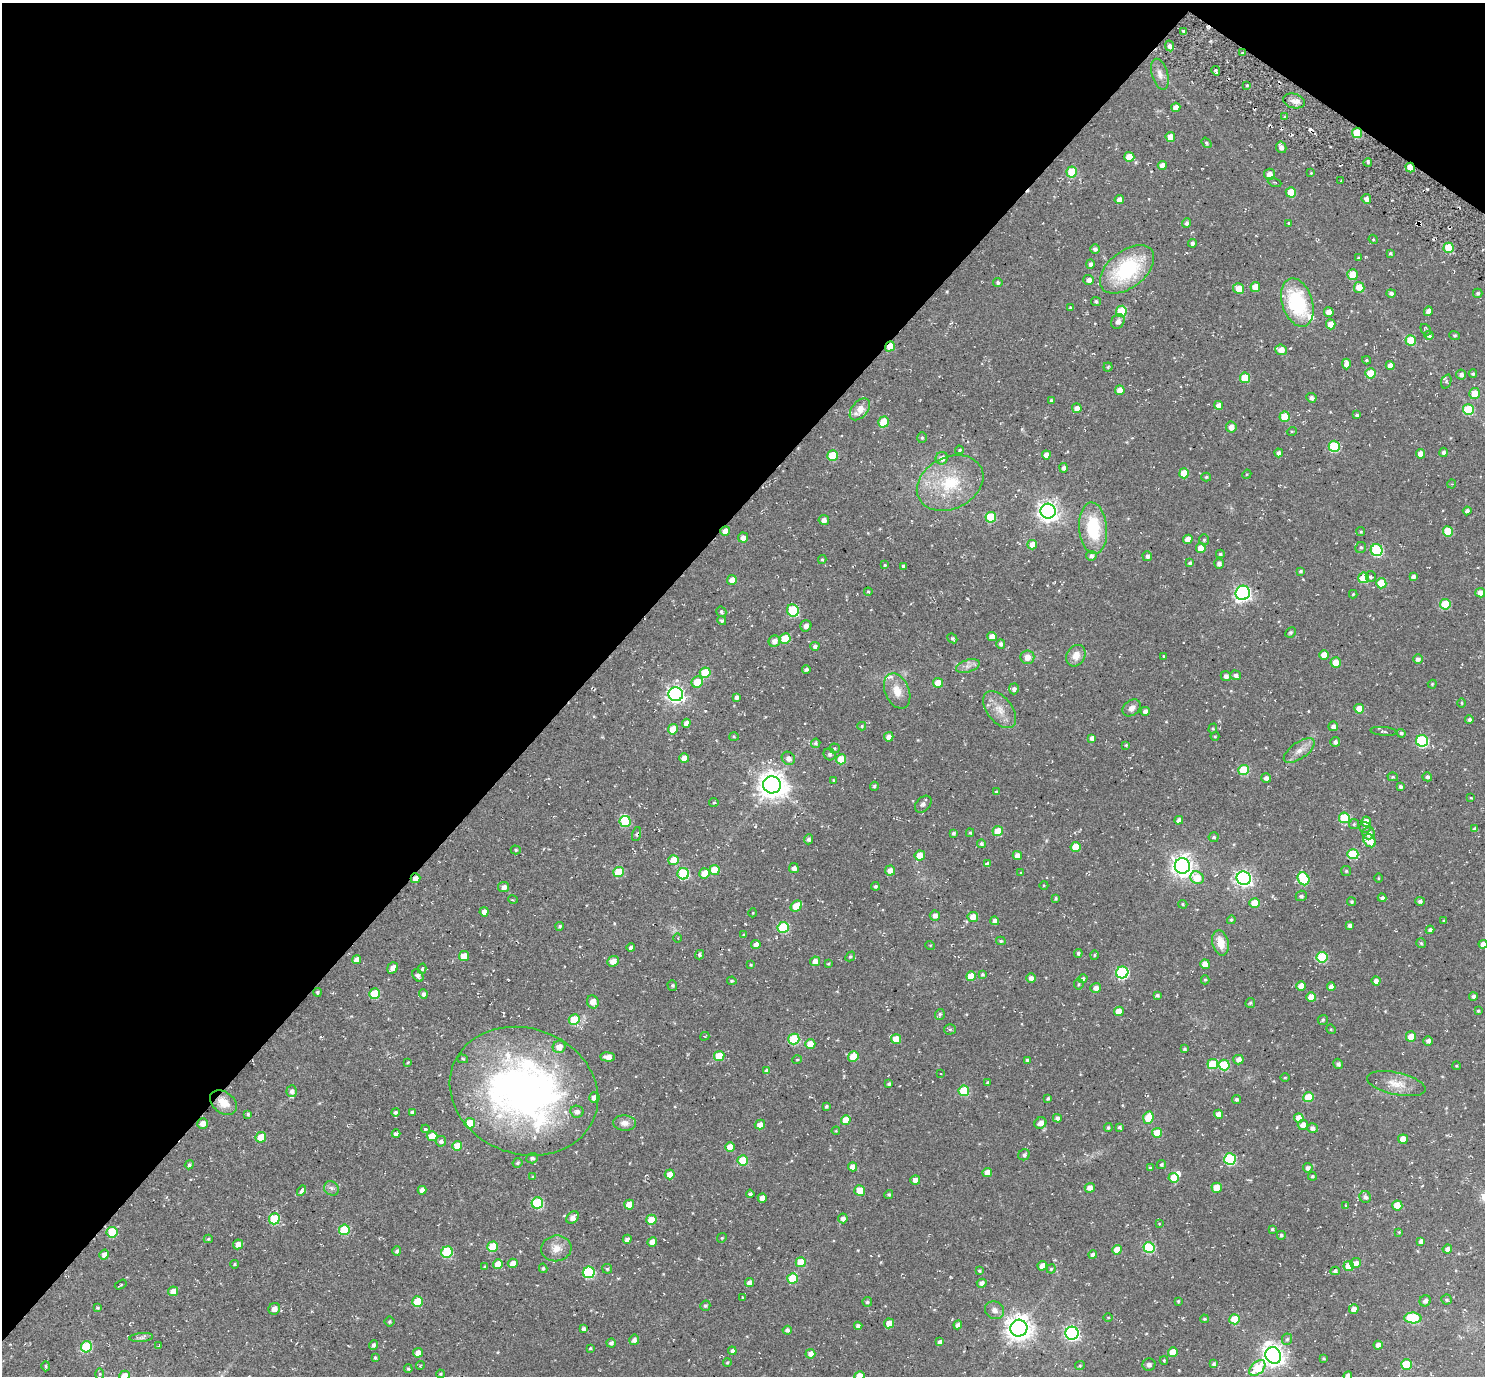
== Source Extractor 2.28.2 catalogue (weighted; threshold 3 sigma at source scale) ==
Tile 2 of 4 x 4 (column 2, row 1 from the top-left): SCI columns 1523-3005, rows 4317-5690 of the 5972 x 5985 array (HDU 1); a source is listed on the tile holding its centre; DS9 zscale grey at full resolution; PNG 1487 x 1378 px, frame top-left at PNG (2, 3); each listed source drawn as its Kron ellipse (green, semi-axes under 4 px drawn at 4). Shown black and unused: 41% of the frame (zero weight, under 2 of 3 exposures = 3% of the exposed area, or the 3 px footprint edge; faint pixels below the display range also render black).
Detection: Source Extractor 2.28.2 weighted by HDU 2 'WHT'; one run over the whole footprint, this tile lists its part. Background 0.0561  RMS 0.013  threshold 0.057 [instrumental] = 3 sigma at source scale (4.5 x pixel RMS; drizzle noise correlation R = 1.50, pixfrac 1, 0.05/0.05 arcsec/px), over >= 5 px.
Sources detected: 534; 2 inside a brighter object's white glare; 6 cosmic-ray / hot-pixel residue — neither listed nor drawn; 4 inside a brighter listed object's ellipse — not listed separately; of the other 522, all 500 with FLUX_AUTO >= 1.05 (the completeness limit of this list) listed and drawn (22 fainter detections not listed), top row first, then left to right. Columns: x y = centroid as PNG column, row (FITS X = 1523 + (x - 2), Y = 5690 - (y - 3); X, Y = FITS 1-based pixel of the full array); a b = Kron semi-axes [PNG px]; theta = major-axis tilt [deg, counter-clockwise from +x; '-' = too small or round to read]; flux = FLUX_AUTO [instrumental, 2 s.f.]
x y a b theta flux
1183 31 4 2 - 1.6
1169 46 5 4 - 4
1242 53 4 2 - 1.1
1216 71 5 3 - 2.8
1160 74 16 8 -73 8.2
1247 85 3 3 - 1.6
1294 101 11 7 -15 7.2
1176 107 4 4 - 7.7
1285 117 4 3 - 2.5
1357 133 5 5 - 34
1170 137 5 4 - 14
1206 143 6 4 -53 1.8
1281 147 6 5 - 5.3
1129 157 5 5 - 16
1368 162 4 3 - 2.4
1162 165 4 4 - 9
1410 168 5 4 - 21
1072 172 5 5 - 42
1311 173 4 4 - 1.2
1269 174 5 5 - 7.8
1341 181 3 2 - 2
1275 182 7 2 -21 1.1
1291 192 5 5 - 25
1366 199 5 4 - 5.5
1119 200 4 4 - 6.1
1187 223 5 4 - 3.9
1289 223 3 3 - 1.7
1373 239 5 3 - 1.2
1192 243 4 4 - 3
1449 248 5 5 - 41
1095 249 4 4 - 3.4
1390 253 3 3 - 2
1358 258 4 3 - 1.5
1090 264 5 4 - 3.4
1127 269 31 18 38 110
1353 275 5 5 - 21
1089 280 5 5 - 5.8
998 283 5 4 - 2.7
1255 287 5 5 - 16
1359 287 5 5 - 17
1239 289 5 5 - 23
1391 293 5 4 - 3.3
1478 293 5 4 - 2.5
1096 301 5 4 - 2.6
1297 303 25 15 -73 89
1070 307 4 3 - 1.3
1121 311 6 5 - 48
1428 311 5 4 - 6.7
1329 312 5 4 - 12
1118 321 7 6 - 6
1331 324 5 4 - 15
1426 330 6 4 -51 2.2
1429 335 4 4 - 3.5
1454 336 5 4 - 1.9
1411 340 5 5 - 29
890 346 5 4 - 16
1281 350 6 5 - 12
1366 360 4 3 - 1.6
1346 364 5 4 - 7.7
1390 365 4 4 - 7.7
1108 367 4 4 - 1.6
1370 373 5 5 - 34
1461 374 5 5 - 4.6
1473 374 4 4 - 2.5
1245 378 5 5 - 34
1446 381 7 5 70 2.2
1120 390 5 5 - 12
1474 393 5 5 - 18
1311 398 5 4 - 3.7
1051 400 4 4 - 2.3
1219 405 5 4 - 7.7
1077 408 5 5 - 8.2
860 409 12 8 49 15
1468 410 5 5 - 56
1357 415 4 4 - 2.2
1285 417 5 5 - 35
884 422 5 5 - 31
1231 427 5 5 - 9
1292 431 5 3 - 1.2
922 438 5 4 - 1.8
1334 446 5 5 - 78
959 450 4 3 - 2.5
1443 452 4 4 - 2.8
1279 453 4 4 - 5.1
1420 454 5 4 - 7.9
833 455 5 5 - 37
1046 455 4 4 - 8.9
942 458 6 6 - 9.3
1064 468 5 4 - 3.7
1184 473 5 5 - 21
1247 474 5 4 - 1.1
1206 477 5 4 - 2
950 483 35 26 27 69
1452 484 4 4 - 1.2
1048 511 7 7 - 730
1467 511 4 4 - 3.8
991 517 5 5 - 52
824 520 5 5 - 5.9
1093 528 26 14 -85 64
725 531 5 4 - 8.5
1448 531 5 5 - 36
1361 532 4 4 - 1.8
743 537 5 5 - 7.9
1188 539 4 4 - 10
1204 540 5 4 - 1.8
1032 545 4 4 - 12
1361 547 5 5 - 2.4
1201 548 5 5 - 16
1377 550 6 6 - 100
1220 554 4 3 - 2.2
1091 556 5 5 - 3.7
1147 556 5 4 - 4.2
822 559 4 4 - 1.5
1190 563 4 3 - 2.5
1219 564 5 4 - 5
885 565 4 3 - 1.6
903 566 3 3 - 2.1
1301 571 4 4 - 2.2
1371 576 5 5 - 3.2
1413 576 4 4 - 4.2
1364 578 5 5 - 50
732 580 5 5 - 8.8
1381 583 5 5 - 33
868 592 4 3 - 1.5
1243 593 7 7 - 350
1480 593 5 4 - 7.4
1353 594 4 4 - 1.5
1445 604 5 5 - 51
793 610 6 5 - 63
721 612 5 4 - 2.6
722 621 4 4 - 2.5
806 626 6 5 - 4.6
1290 632 5 4 - 2.3
992 637 5 4 - 11
952 638 5 4 - 2.3
785 639 5 5 - 32
774 641 6 5 - 7
1001 644 4 4 - 3.6
815 646 4 4 - 3.5
1324 655 5 4 - 16
1076 656 11 9 61 13
1164 656 3 2 - 1.3
1027 657 7 7 - 10
1418 659 5 4 - 4.2
1336 662 5 5 - 14
968 666 12 6 18 5.9
806 670 4 3 - 2.6
705 673 5 5 - 33
1236 675 5 5 - 4.9
1226 676 5 5 - 5
697 682 6 5 - 22
938 683 5 5 - 16
1432 684 4 4 - 1.2
1014 689 5 5 - 4.1
897 691 18 12 -67 17
676 694 7 7 - 430
737 697 4 4 - 4.4
1462 703 5 3 - 1.2
1132 708 10 7 38 7.2
1359 709 5 5 - 18
1000 710 21 12 -52 18
1145 711 4 4 - 5.4
1469 720 4 4 - 3.4
686 723 4 4 - 7
862 726 4 4 - 1.7
1333 726 5 4 - 4.5
673 729 5 5 - 23
1213 729 5 4 - 1.6
1384 731 13 4 -6 2.7
1401 733 4 4 - 2.6
734 736 5 3 - 1.2
1215 736 4 4 - 1.3
889 737 5 4 - 8
1092 738 4 4 - 5.1
1422 741 6 6 - 110
1335 742 5 5 - 3.7
816 743 5 4 - 2.3
1126 745 4 4 - 1.2
834 748 5 5 - 1.6
1299 750 18 8 35 11
830 754 6 5 - 2.7
684 758 5 4 - 11
788 758 7 6 - 6.5
841 759 5 5 - 30
1244 770 5 5 - 57
1393 777 5 4 - 1.7
1427 777 5 4 - 2.8
1266 778 5 4 - 5.1
834 780 3 3 - 1.3
772 785 9 8 - 1500
874 786 4 4 - 1.9
1400 787 4 3 - 2.9
996 792 4 4 - 2.4
1471 798 3 3 - 1.3
714 803 4 4 - 2
923 804 9 6 48 4.3
1344 818 5 5 - 58
1179 820 4 4 - 5.6
625 822 5 5 - 47
1366 822 5 4 - 13
1354 824 5 5 - 1.7
1365 828 6 5 - 2.5
1475 829 4 4 - 4
998 831 5 5 - 20
953 833 4 3 - 2.4
970 833 4 4 - 1.6
1369 833 6 6 - 7.5
636 834 7 4 72 2.5
1214 837 5 5 - 2.4
808 839 5 4 - 3.5
1370 841 7 5 -52 25
981 844 4 4 - 2.8
1076 847 5 5 - 24
516 850 5 4 - 1.8
1353 854 5 5 - 62
920 855 5 5 - 16
1017 856 5 4 - 7.8
673 860 5 5 - 22
987 864 4 4 - 4.6
1182 866 8 7 - 820
794 868 5 5 - 5.4
714 870 5 5 - 27
890 870 5 5 - 8.3
1346 871 5 5 - 1.7
618 872 5 5 - 37
704 873 5 5 - 18
1021 873 4 3 - 1.5
683 874 6 6 - 87
415 878 5 4 - 7.6
1197 878 7 6 - 28
1244 878 7 6 - 400
1378 878 5 3 - 1.1
1303 879 7 5 -58 70
1044 885 4 3 - 1.1
875 886 4 4 - 2.4
504 887 5 5 - 6.7
1301 896 5 5 - 3
1056 898 4 3 - 1.6
1382 898 4 4 - 3.8
513 900 5 3 - 1.1
1420 901 5 4 - 3.5
1352 902 4 4 - 2.2
1255 903 5 5 - 26
1183 904 5 4 - 1.6
796 906 6 5 - 25
484 912 4 4 - 6.4
753 913 4 4 - 1.1
935 916 5 5 - 5.9
973 917 5 5 - 13
1231 920 4 4 - 2
995 921 4 4 - 5
1444 921 4 3 - 1.4
1349 925 4 3 - 3.3
560 926 4 4 - 2.2
783 927 5 5 - 79
1430 930 4 4 - 4.1
744 935 4 4 - 1.7
678 938 5 3 - 1.1
1001 941 5 4 - 1.8
1220 943 13 8 -76 18
1421 943 5 5 - 1.9
756 944 5 4 - 7.2
1483 944 4 4 - 8.2
930 945 5 3 - 1.1
631 948 4 4 - 4.1
1078 953 4 4 - 2.8
700 955 5 4 - 2.9
1094 955 4 4 - 1.6
464 956 5 5 - 16
850 956 5 4 - 1.8
1322 957 5 5 - 68
357 959 4 4 - 7.6
613 961 6 5 - 11
815 961 5 5 - 9.3
828 964 4 3 - 1.5
1205 964 5 5 - 14
751 965 4 3 - 1.5
393 968 6 5 - 8.3
422 969 5 4 - 1.9
1122 973 6 6 - 140
982 974 4 4 - 2
418 976 7 5 -55 3.7
971 976 5 5 - 24
1031 978 5 4 - 5.6
1083 979 5 4 - 2.9
1205 980 4 4 - 1.7
732 981 5 4 - 1.9
1376 981 4 4 - 5.4
1079 984 5 5 - 1.6
672 986 5 5 - 2
1301 986 5 5 - 9.9
1331 987 4 4 - 5.9
1096 988 5 5 - 6.7
317 992 4 4 - 2.2
375 994 5 5 - 50
423 994 4 4 - 4
1157 995 4 4 - 2.2
1473 996 4 4 - 3.3
1311 997 5 5 - 20
593 1002 6 5 - 12
1250 1003 5 4 - 2
1119 1011 5 5 - 17
1478 1011 4 3 - 1.8
940 1014 5 5 - 2.4
574 1020 5 5 - 40
1323 1020 5 5 - 2.3
950 1029 6 5 - 2
1331 1029 5 4 - 1.5
705 1036 5 2 - 1.1
1411 1036 5 5 - 16
794 1039 5 5 - 67
896 1039 5 5 - 21
1428 1041 5 4 - 4.9
810 1044 5 5 - 14
559 1047 6 6 - 11
1185 1049 3 3 - 1.6
719 1056 5 5 - 38
608 1057 7 4 -5 8.1
853 1057 5 5 - 27
463 1059 5 4 - 1.7
797 1060 4 4 - 1.4
1027 1060 4 3 - 2.2
1238 1060 5 4 - 5.7
408 1062 3 3 - 1.3
1213 1064 5 5 - 38
1338 1064 5 4 - 2.7
1224 1065 5 5 - 56
1456 1066 4 3 - 1.4
767 1071 4 4 - 5
940 1074 3 2 - 1.3
1285 1078 5 3 - 1.4
988 1082 3 3 - 1.5
889 1084 4 3 - 2.3
1396 1084 30 11 -12 20
292 1091 6 5 - 4.6
524 1091 75 63 -20 610
964 1091 5 5 - 50
594 1097 5 5 - 8.8
1308 1097 5 5 - 31
1048 1099 3 3 - 2
1236 1099 4 4 - 1.9
223 1102 15 10 -39 17
826 1107 3 3 - 2.1
395 1112 4 4 - 2.6
412 1112 4 4 - 3.8
577 1112 7 6 - 5.4
248 1114 4 3 - 2.2
1219 1114 4 4 - 9
1057 1118 4 4 - 4.8
1148 1118 6 5 - 29
1299 1118 5 5 - 17
846 1120 5 5 - 19
203 1123 5 5 - 8.9
470 1123 5 5 - 30
624 1123 11 7 -2 7.8
1040 1123 6 5 - 9.2
760 1125 5 5 - 9.1
1303 1125 5 5 - 8.9
1108 1127 4 4 - 2.3
1119 1127 3 3 - 2
1312 1128 5 5 - 4.4
425 1129 4 3 - 2.6
836 1131 4 3 - 1.1
1157 1133 5 5 - 25
396 1134 4 3 - 3
432 1136 5 5 - 22
261 1137 5 5 - 21
1403 1139 5 4 - 14
441 1141 5 5 - 4.6
457 1146 5 4 - 18
730 1147 5 5 - 20
1024 1155 6 5 - 3.3
532 1158 6 5 - 3.1
1230 1159 6 6 - 110
743 1160 5 5 - 35
517 1163 5 5 - 2.4
1161 1164 5 4 - 2.3
189 1165 5 4 - 2.3
853 1167 4 4 - 9.9
1150 1168 4 4 - 1.9
1308 1168 5 4 - 4.4
987 1172 4 4 - 11
670 1174 5 5 - 14
1312 1176 4 4 - 2
533 1177 4 4 - 1.4
1174 1178 5 5 - 21
915 1180 5 4 - 8.9
331 1188 8 6 -42 4.2
1090 1188 5 4 - 7.9
1217 1188 5 5 - 22
422 1190 4 4 - 5.2
860 1190 5 5 - 26
301 1191 5 3 - 8.1
750 1194 4 3 - 2.9
889 1194 5 4 - 2
1365 1197 6 5 - 4.2
762 1198 4 4 - 8
537 1203 6 5 - 90
629 1205 5 5 - 17
1346 1205 4 3 - 1.2
1397 1205 5 5 - 25
573 1217 7 5 46 8.2
843 1218 5 4 - 5.5
274 1219 6 5 - 65
651 1220 5 5 - 26
1159 1224 3 3 - 1.2
1272 1229 3 3 - 1.6
344 1230 5 5 - 56
112 1232 5 5 - 43
1399 1232 4 3 - 1.2
1281 1235 4 4 - 2.2
722 1238 5 4 - 1.8
208 1239 4 4 - 1.7
627 1239 4 4 - 4.6
1421 1241 4 4 - 4.8
652 1242 5 4 - 12
238 1244 5 5 - 9.4
493 1247 5 5 - 39
1149 1247 5 5 - 90
556 1248 15 13 7 14
1447 1249 5 4 - 5.4
1117 1250 5 4 - 18
397 1251 5 4 - 3.1
447 1252 6 5 - 80
104 1255 5 4 - 6.5
1093 1255 4 4 - 4.4
801 1262 5 5 - 30
513 1263 5 4 - 9.5
1356 1263 5 5 - 7.6
234 1264 4 3 - 1.5
498 1264 5 4 - 18
1042 1266 5 4 - 9.6
1349 1266 5 5 - 19
485 1267 4 3 - 1.3
543 1268 5 4 - 1.9
607 1269 5 4 - 2
1051 1269 4 4 - 1.7
979 1271 4 4 - 1.8
1335 1271 4 4 - 2.8
589 1272 6 6 - 100
792 1278 5 5 - 46
749 1282 4 4 - 6.7
982 1283 5 4 - 4.6
121 1285 6 3 31 1.6
173 1291 5 4 - 12
742 1297 3 3 - 3.1
1447 1300 5 5 - 2.1
1178 1301 3 3 - 1.3
1425 1301 6 5 - 4.6
417 1302 5 5 - 33
867 1302 5 4 - 2.2
705 1306 5 5 - 2.5
98 1308 3 3 - 1.7
274 1309 6 5 - 8.2
1354 1309 5 5 - 8
994 1310 10 8 -27 6.6
1108 1317 5 3 - 1.1
1413 1318 9 5 -2 86
1204 1319 4 4 - 1.8
1235 1319 5 5 - 33
389 1322 5 5 - 2
889 1323 5 5 - 13
958 1325 4 4 - 4.8
858 1326 4 4 - 4.1
1019 1328 8 8 - 1300
583 1329 4 3 - 3
787 1330 4 4 - 3.6
1072 1333 6 6 - 270
141 1338 12 4 4 4
1287 1339 6 5 - 2.3
634 1340 5 5 - 5.6
940 1342 4 4 - 4.6
611 1343 5 4 - 3.5
373 1345 4 4 - 3.4
1378 1345 4 4 - 7.9
159 1346 4 2 - 1.7
86 1347 5 5 - 67
590 1348 3 3 - 1.6
732 1351 4 4 - 3.8
1173 1352 5 5 - 21
418 1353 5 4 - 7.9
810 1354 5 5 - 7.9
1273 1355 8 7 - 880
375 1358 4 3 - 1.9
1324 1359 3 3 - 1.4
1164 1360 4 3 - 1.4
727 1362 4 4 - 1.6
1214 1364 4 4 - 2.8
421 1365 4 3 - 1.2
1149 1365 6 6 - 3.3
1406 1365 5 5 - 44
46 1366 5 4 - 2
1080 1366 5 4 - 1.7
1257 1368 9 6 43 46
408 1369 4 4 - 1.9
100 1374 5 3 - 1.3
440 1374 4 3 - 1.7
124 1376 5 5 - 15
859 1376 5 5 - 18
1348 1376 4 4 - 6.9
Overlapping masked pixels (flux is a lower limit): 6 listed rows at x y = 1357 133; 1410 168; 890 346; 725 531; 415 878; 223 1102
Isophote crosses this tile's border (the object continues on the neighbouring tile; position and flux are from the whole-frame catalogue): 4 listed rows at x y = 1483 944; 124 1376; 859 1376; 1348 1376